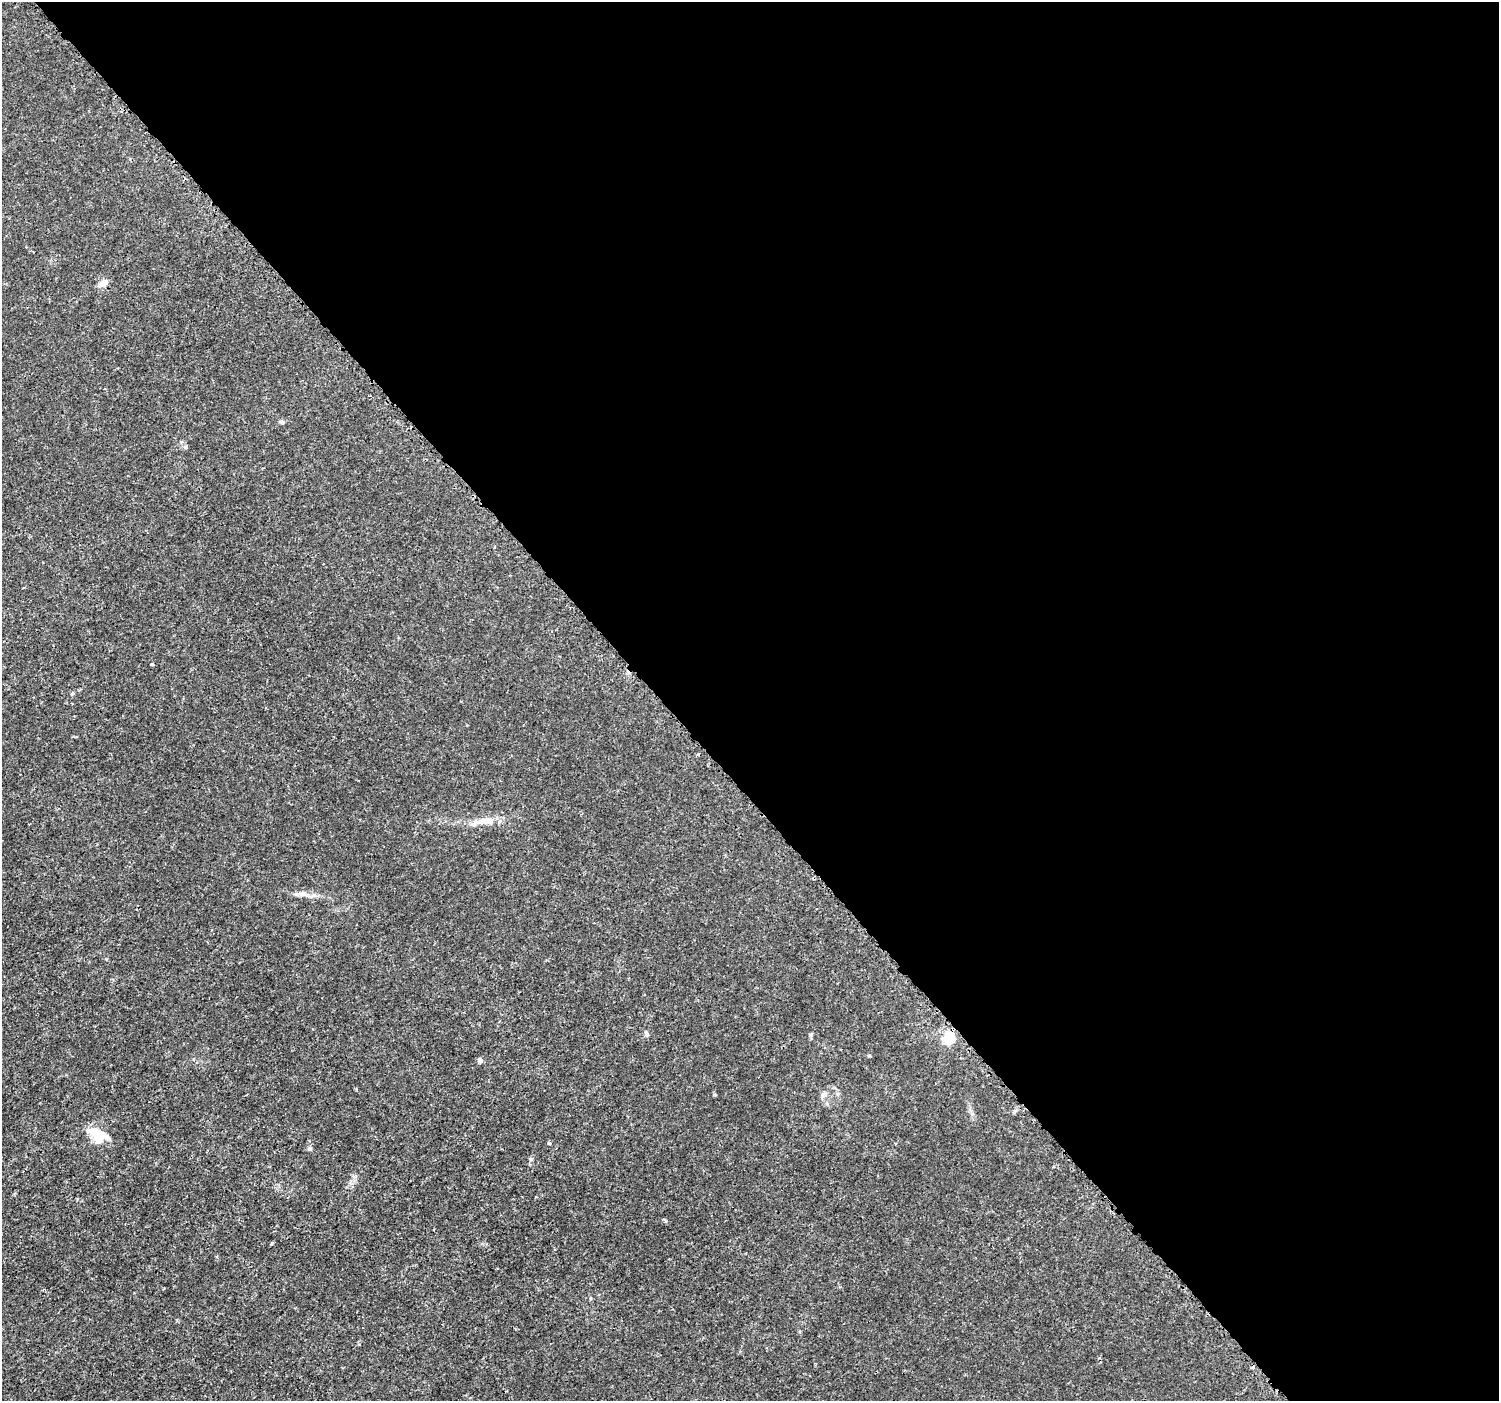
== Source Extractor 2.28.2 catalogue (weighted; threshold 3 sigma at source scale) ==
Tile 8 of 4 x 4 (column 4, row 2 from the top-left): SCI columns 4513-6009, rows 2965-4363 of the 6037 x 5992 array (HDU 1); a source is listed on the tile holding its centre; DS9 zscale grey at full resolution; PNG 1501 x 1403 px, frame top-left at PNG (2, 2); no overlay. Shown black and unused: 56% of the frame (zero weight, under 3 of 5 exposures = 2% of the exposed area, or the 3 px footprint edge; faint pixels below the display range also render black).
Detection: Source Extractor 2.28.2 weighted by HDU 2 'WHT'; one run over the whole footprint, this tile lists its part. Background 0.00147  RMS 7.1e-04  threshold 0.00317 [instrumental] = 3 sigma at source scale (4.5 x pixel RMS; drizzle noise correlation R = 1.50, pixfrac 1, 0.0396/0.0396 arcsec/px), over >= 5 px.
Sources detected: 19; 1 cosmic-ray / hot-pixel residue — not listed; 1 inside a brighter listed object's ellipse — not listed separately; the other 17 listed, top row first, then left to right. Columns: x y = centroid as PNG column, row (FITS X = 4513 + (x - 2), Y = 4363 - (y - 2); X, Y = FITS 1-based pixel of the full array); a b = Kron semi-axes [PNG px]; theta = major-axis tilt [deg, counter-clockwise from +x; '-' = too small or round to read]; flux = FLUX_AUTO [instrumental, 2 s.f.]
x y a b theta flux
103 283 13 7 31 0.48
282 422 5 5 - 0.17
185 447 6 5 - 0.1
152 664 3 3 - 0.093
72 693 6 3 70 0.081
488 821 19 9 4 1
297 894 9 4 0 0.21
314 895 6 6 - 0.16
646 1034 6 5 - 0.19
950 1037 8 7 - 3.2
869 1056 5 3 - 0.071
480 1060 6 6 - 0.2
824 1094 8 6 -1 0.21
98 1134 22 13 -30 2
549 1143 5 3 - 0.063
310 1149 6 6 - 0.13
531 1159 5 5 - 0.1
Overlapping masked pixels (flux is a lower limit): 1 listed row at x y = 950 1037
Unlisted compact peaks at least as high as the median listed source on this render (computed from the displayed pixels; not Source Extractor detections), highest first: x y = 714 1095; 354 1176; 271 1244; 810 1035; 972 1114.